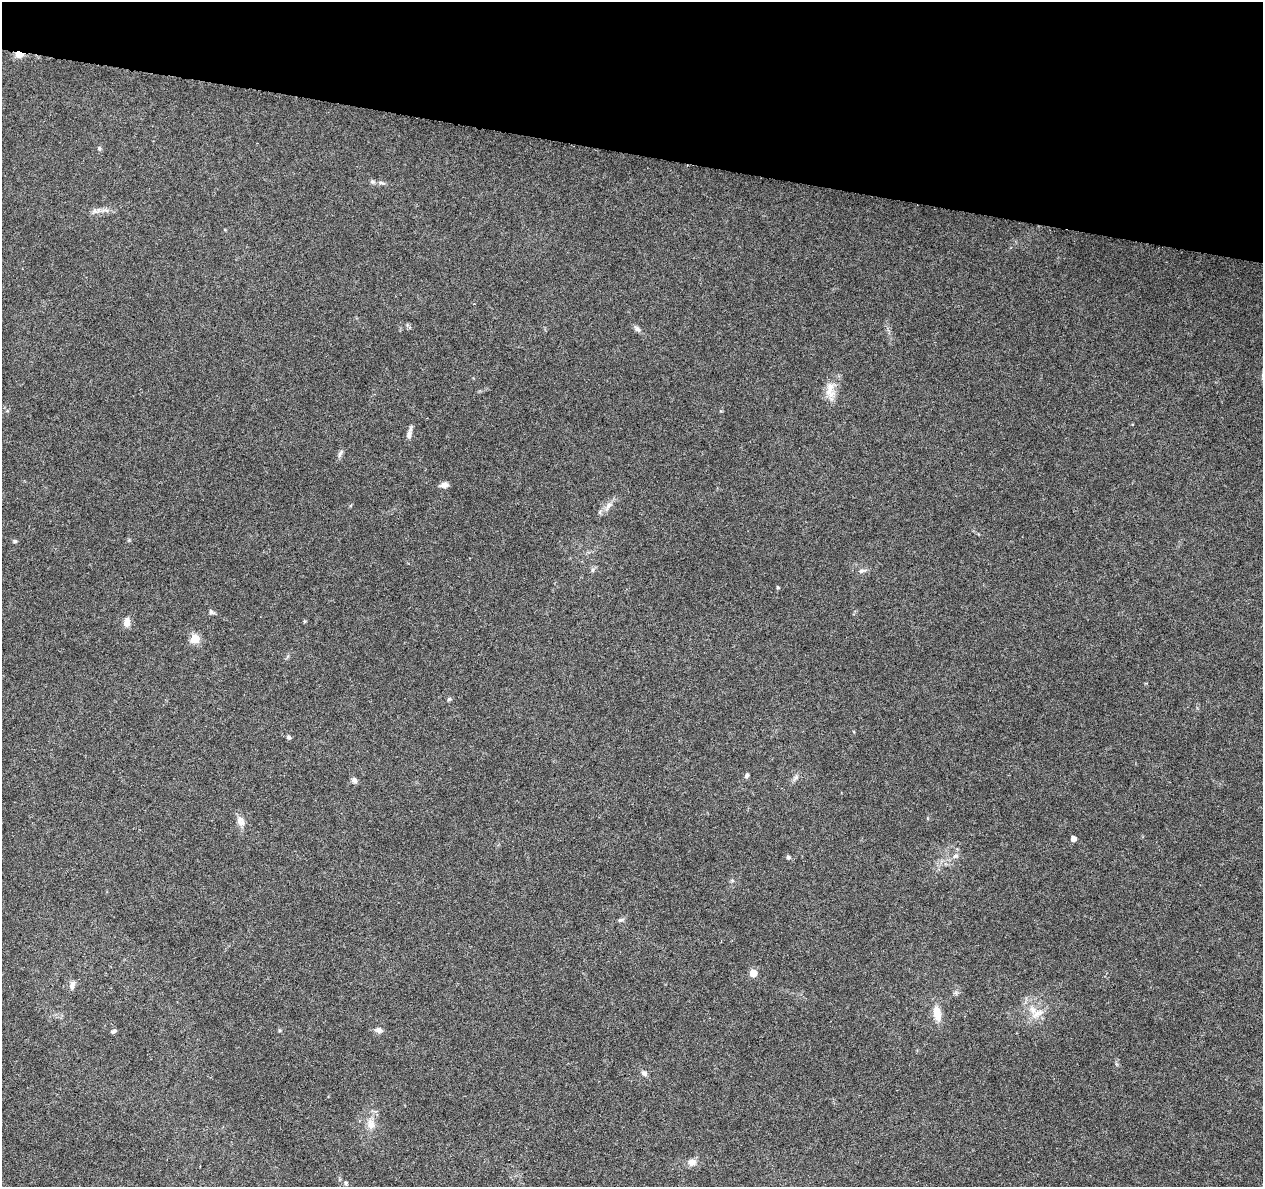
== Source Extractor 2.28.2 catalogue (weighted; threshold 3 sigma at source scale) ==
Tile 2 of 4 x 4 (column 2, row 1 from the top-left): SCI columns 1262-2522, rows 3780-4964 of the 5053 x 5249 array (HDU 1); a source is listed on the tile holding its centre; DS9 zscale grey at full resolution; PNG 1265 x 1189 px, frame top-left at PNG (2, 2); no overlay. Shown black and unused: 13% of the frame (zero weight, under 3 of 6 exposures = <1% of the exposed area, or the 3 px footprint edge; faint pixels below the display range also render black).
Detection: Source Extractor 2.28.2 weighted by HDU 2 'WHT'; one run over the whole footprint, this tile lists its part. Background 0.0918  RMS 0.0031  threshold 0.0126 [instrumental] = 3 sigma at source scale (4.09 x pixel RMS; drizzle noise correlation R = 1.36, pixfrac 0.8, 0.0396/0.0396 arcsec/px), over >= 5 px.
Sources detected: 38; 1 inside a brighter listed object's ellipse — not listed separately; the other 37 listed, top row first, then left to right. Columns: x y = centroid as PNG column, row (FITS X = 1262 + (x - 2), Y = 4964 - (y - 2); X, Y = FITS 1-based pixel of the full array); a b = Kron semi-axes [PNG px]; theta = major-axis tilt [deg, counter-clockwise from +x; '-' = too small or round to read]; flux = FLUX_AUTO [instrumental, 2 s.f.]
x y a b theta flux
19 54 10 7 -11 2.3
99 148 6 5 - 0.47
381 183 8 4 -8 0.65
95 211 9 8 - 1.1
637 329 9 6 -33 0.91
830 390 24 12 -88 3.9
409 433 17 5 77 1.3
340 453 13 5 58 0.75
444 485 11 6 9 1.2
608 506 16 6 60 1.7
15 541 5 4 - 0.53
592 570 7 4 71 0.48
862 571 11 6 14 0.88
778 587 5 4 - 0.29
211 612 8 5 -35 0.55
127 622 8 6 83 2.5
195 639 5 5 - 14
449 699 5 5 - 0.44
288 737 6 5 - 0.54
747 775 7 4 67 0.63
796 777 7 4 72 0.62
354 780 8 7 - 0.92
241 821 15 9 -57 1.9
1073 838 4 4 - 2
955 856 8 6 15 0.88
788 857 5 4 - 0.67
621 920 10 4 22 0.6
753 973 5 5 - 7.6
72 985 12 7 81 1.3
937 1013 19 9 -79 3.9
1038 1013 21 9 29 3.3
378 1030 10 7 -19 1.1
114 1031 6 4 26 0.67
644 1073 7 7 - 0.94
371 1124 16 10 -81 2.9
692 1162 11 9 7 1.8
346 1183 6 5 - 0.47
Overlapping masked pixels (flux is a lower limit): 1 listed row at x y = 19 54